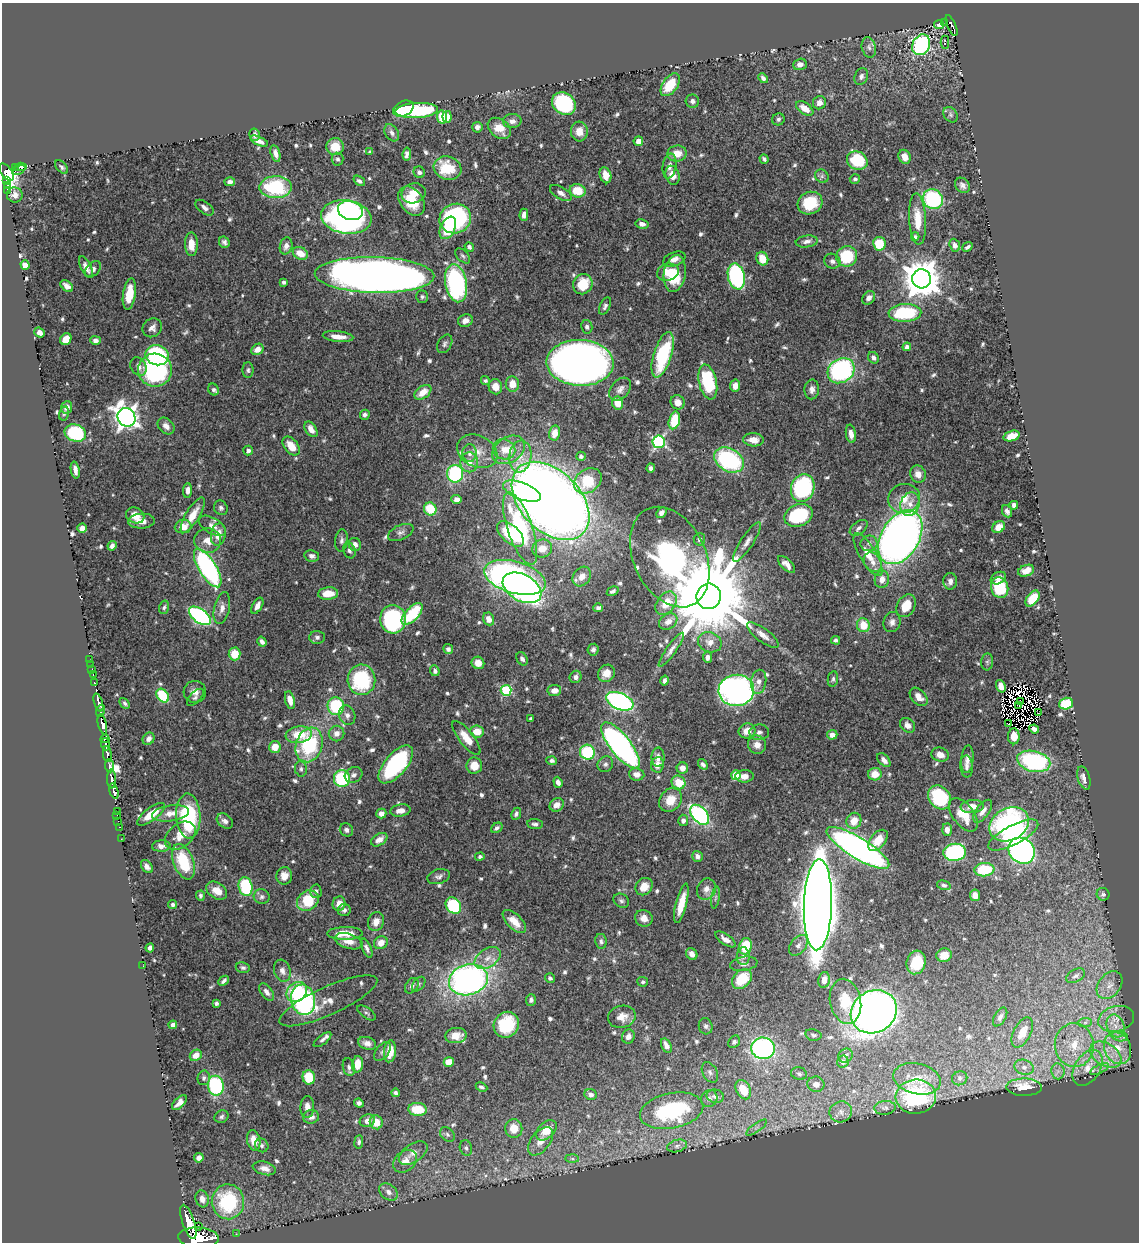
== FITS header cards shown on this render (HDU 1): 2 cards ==
NAXIS1  =                 1137
NAXIS2  =                 1240

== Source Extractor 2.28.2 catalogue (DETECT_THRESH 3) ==
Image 1137 x 1240 px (HDU 1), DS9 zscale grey, 1 PNG px = 1 image px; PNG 1141 x 1244 px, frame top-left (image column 1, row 1240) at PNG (2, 3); each listed source drawn as its Kron ellipse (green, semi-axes under 4 px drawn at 4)
Background 0.419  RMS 0.013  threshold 0.0399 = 3 sigma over >= 5 px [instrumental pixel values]
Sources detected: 738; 15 with non-positive FLUX_AUTO (blend fragments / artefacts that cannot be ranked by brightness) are neither listed nor drawn; of the other 723, the 500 brightest by FLUX_AUTO listed and drawn (223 fainter detections omitted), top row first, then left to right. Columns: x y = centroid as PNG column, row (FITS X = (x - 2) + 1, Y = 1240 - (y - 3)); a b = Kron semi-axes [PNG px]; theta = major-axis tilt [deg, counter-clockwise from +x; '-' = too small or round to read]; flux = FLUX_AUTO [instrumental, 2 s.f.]
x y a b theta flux
945 22 2 2 - 4.9
939 24 5 4 - 3
951 25 11 4 -67 120
945 42 6 3 -89 2.6
921 45 11 8 62 160
869 47 10 7 -77 4.3
800 64 7 5 19 4.9
861 77 9 6 67 3.4
763 78 6 4 -46 2.7
670 85 13 7 54 25
692 101 6 6 - 3.6
819 103 7 6 - 5.9
564 104 13 10 -38 93
805 108 10 5 -35 11
403 109 11 7 26 47
417 110 21 7 4 65
950 115 8 6 -54 2.4
442 117 6 5 - 21
447 117 6 4 -83 9.2
778 119 6 6 - 2.3
512 121 9 7 2 4.6
477 127 5 5 - 3.6
499 128 13 9 -36 12
579 132 10 8 -85 10
392 133 9 6 -58 3.7
255 135 6 5 - 4.2
259 141 9 4 -22 5.1
638 141 5 5 - 6.5
335 147 9 8 - 13
370 152 4 4 - 2.2
677 153 10 8 6 12
275 154 9 4 -76 5.1
407 154 6 4 82 3.8
905 157 7 6 - 8.8
338 159 6 6 - 2
764 159 5 3 - 2
857 161 10 9 - 43
669 166 12 7 81 4.9
21 167 6 3 5 49
62 167 8 5 -47 2.1
15 168 3 3 - 24
448 168 14 11 -19 30
19 170 6 3 29 29
6 172 10 5 -55 1100
419 172 6 5 - 3.4
605 175 8 5 -73 9.1
672 175 9 7 -74 8.1
822 176 7 6 - 2.3
855 179 5 5 - 2.3
6 180 3 3 - 140
359 181 6 4 -37 2.5
230 182 5 4 - 3.8
7 185 4 3 - 49
962 185 8 6 -49 3.6
276 187 16 11 1 70
8 190 3 3 - 22
578 191 8 6 -15 20
414 193 12 10 17 11
561 193 12 6 -30 5.1
15 195 8 7 - 4.8
933 199 10 9 - 88
411 201 16 11 -53 24
810 203 13 11 27 29
204 208 10 6 -36 3.5
350 210 12 9 -17 91
524 215 6 4 90 4.6
346 217 25 16 -8 290
455 219 16 14 23 160
918 219 26 8 -86 17
642 224 6 5 - 4.4
448 228 12 7 65 23
915 237 4 4 - 2.1
807 241 11 6 8 4.2
224 242 6 5 - 2.7
191 244 12 6 -89 13
879 244 7 6 - 26
955 245 6 5 - 3.4
286 246 8 6 75 5.2
469 247 5 4 - 2.5
967 247 5 3 - 2.3
300 253 8 6 -28 13
463 256 9 5 -46 2.2
847 256 10 10 - 47
674 259 12 6 22 5.4
762 259 7 6 - 16
832 261 8 7 - 3.8
25 265 5 4 - 7.4
86 267 12 5 -65 6.3
93 269 9 6 48 3.6
668 272 11 8 16 16
675 274 18 11 80 32
375 275 60 18 -1 1100
736 276 13 8 -78 130
921 279 9 9 - 2500
284 282 4 3 - 2.3
456 283 19 10 -79 160
583 284 10 9 - 27
67 286 7 4 -38 4.3
129 294 16 6 82 23
422 297 6 6 - 2
869 298 7 5 50 4.6
605 306 9 5 64 2.8
905 313 16 9 3 60
465 321 7 6 - 5.9
587 327 6 5 - 2.5
152 328 10 9 - 5
39 332 6 4 -39 3.8
338 336 15 5 -6 9.7
66 339 6 5 - 11
95 340 5 4 - 3.4
445 344 10 7 59 2.6
907 347 4 4 - 3.3
257 349 6 5 - 7.3
157 355 12 10 -15 110
663 355 24 9 73 73
873 358 6 5 - 3.3
580 363 33 23 -2 1100
138 367 9 7 -59 5.3
155 370 17 16 - 120
248 370 8 5 -90 2.1
841 371 14 11 36 170
485 381 4 4 - 2.1
708 382 18 9 -77 61
512 384 7 6 - 11
735 386 6 5 - 6.4
495 387 7 7 - 9.9
620 389 13 9 48 5.5
812 389 10 7 86 4.6
213 390 6 5 - 2.2
423 392 9 6 34 12
678 402 7 6 - 6.3
618 403 6 5 - 13
67 407 6 5 - 4.9
64 413 7 5 76 2
365 415 5 4 - 2.9
126 417 10 8 -56 760
674 420 9 5 75 35
166 426 10 7 -44 4.8
311 429 9 5 -57 7.4
75 433 11 8 -15 71
555 433 7 5 78 8.9
851 434 9 5 -80 5.9
1012 436 8 5 17 13
753 440 10 6 -3 8.3
659 442 6 6 - 160
291 446 11 6 -51 15
504 449 11 10 - 8.4
248 450 5 4 - 3.3
508 450 17 12 33 15
477 451 21 15 -26 15
470 453 9 7 -87 4.2
520 456 16 11 81 13
581 456 5 4 - 2.2
729 460 16 11 -31 100
469 462 10 9 - 8.1
651 468 4 4 - 3.4
75 470 8 4 -79 4.3
455 474 8 8 - 84
918 474 9 7 -64 7.3
588 481 15 11 35 37
803 488 14 11 72 130
188 490 7 4 87 4.5
522 491 20 8 -21 59
904 498 16 14 16 16
457 499 5 4 - 4.5
550 501 46 30 -46 1400
910 504 12 9 71 9.2
1014 505 4 4 - 4
221 508 7 6 - 2.7
430 509 7 6 - 27
1007 511 6 4 -66 3
661 513 6 4 48 4.2
135 515 9 7 -26 14
193 515 20 7 59 14
799 515 14 11 22 74
141 521 13 7 2 9.2
212 526 15 8 -31 6.2
183 527 8 6 7 9.2
999 527 7 5 32 8.4
82 528 5 4 - 4.7
520 528 38 12 -71 100
859 528 10 6 38 3.7
401 532 13 7 24 4.2
218 534 11 7 79 11
510 534 16 8 -42 41
900 537 29 19 59 670
699 539 6 5 - 2.6
208 540 13 12 - 11
342 540 11 6 83 3.5
747 542 23 6 57 6.8
869 543 8 7 - 3.7
355 544 7 6 - 4
112 546 5 4 - 3
542 549 10 9 - 12
349 550 8 6 -71 3
868 555 24 8 -59 15
312 556 7 5 -11 3.3
670 557 53 36 -64 390
873 562 10 8 -52 6.8
786 564 11 5 -45 5.4
208 568 22 8 -59 200
1026 571 8 5 20 7.7
582 576 11 8 52 8.3
515 577 32 16 -16 360
998 578 8 5 28 4.5
882 579 9 7 79 7.7
950 581 8 7 - 3.8
522 588 21 13 -29 400
1000 588 10 8 -75 38
613 591 6 4 32 2.2
328 593 10 6 5 14
709 596 13 12 - 20000
1032 599 9 5 53 26
666 603 13 9 52 16
257 606 9 5 60 4.9
906 606 12 9 59 16
164 607 7 4 73 2
222 608 16 7 78 6.8
598 608 5 4 - 2.6
412 614 13 6 47 52
200 616 12 7 -36 160
393 619 14 13 - 110
489 619 6 5 - 7.4
668 621 10 7 31 6.4
892 622 10 8 73 5
863 625 7 6 - 18
763 635 19 6 -37 7.7
317 637 7 6 - 2.5
836 640 4 4 - 2.3
262 642 5 4 - 3.6
710 642 12 10 -21 7.3
448 649 5 5 - 2.8
593 650 6 5 - 2.5
671 650 20 5 54 5.1
235 654 6 6 - 17
708 657 5 4 - 3.8
522 659 7 5 -57 3.1
90 660 2 2 - 3.8
987 662 8 6 84 2.2
478 663 6 6 - 8.1
91 664 3 2 - 13
92 669 3 2 - 9.1
435 671 5 4 - 2.5
606 673 9 8 - 9.8
93 675 3 2 - 19
576 677 6 6 - 3.7
833 679 8 5 79 2
361 680 15 14 - 65
664 681 5 3 - 2.6
759 682 12 7 81 6.6
94 683 3 3 - 64
1001 686 6 4 -69 6.7
506 690 5 5 - 76
554 690 7 5 6 6.5
736 690 18 15 6 360
195 692 11 11 - 6.4
163 696 8 5 -52 51
195 697 11 5 46 2.2
919 697 11 7 -47 7.1
290 700 9 4 -77 8.1
620 701 14 8 -23 220
98 702 9 4 -72 730
1020 702 3 2 - 2.2
125 703 6 4 -48 2
1066 704 7 5 16 47
336 706 9 8 - 56
1019 706 3 2 - 6.9
100 711 6 3 71 290
1038 713 2 2 - 4.3
347 715 10 8 -69 4.7
531 719 3 3 - 2.2
102 724 10 4 -76 830
1009 724 4 2 - 3.1
908 725 8 6 -43 5.4
1034 729 5 4 - 4
477 731 7 6 - 15
747 731 8 7 - 10
759 732 10 7 2 4.1
336 733 8 7 - 5.8
299 735 13 8 7 22
832 735 5 4 - 6.9
1014 736 8 6 -88 8.7
466 738 21 7 -52 13
105 739 4 2 - 23
148 739 6 5 - 4.2
105 744 6 3 -86 210
309 745 18 13 71 76
620 745 28 10 -52 280
757 745 9 8 - 7.5
275 747 6 5 - 13
587 752 7 7 - 51
107 754 8 3 -82 330
940 755 9 7 -16 7.1
658 757 10 6 -90 6.2
967 759 14 6 85 5.2
884 760 8 5 -48 4.8
552 761 5 4 - 2.9
1034 761 17 10 -13 110
396 764 23 11 49 110
605 764 8 7 - 2.9
703 764 5 4 - 2.4
657 765 8 6 82 7.3
109 766 7 4 -84 74
474 766 8 8 - 13
966 766 11 6 -87 3.7
682 768 5 5 - 7.2
301 769 7 6 - 2.5
637 774 8 6 -7 6.2
875 774 7 6 - 13
354 775 9 7 27 3.9
736 775 5 4 - 32
745 776 9 6 1 6.7
342 778 8 8 - 73
1084 778 12 6 -73 6.1
112 779 10 4 -89 510
558 782 5 4 - 4.5
678 782 7 6 - 21
114 791 8 4 -74 490
940 797 13 10 -51 68
670 800 13 10 53 16
557 805 7 6 - 5.2
972 807 11 6 5 9
117 811 2 2 - 9.1
400 811 10 6 9 6.4
983 811 13 6 54 6.2
171 813 19 8 8 11
151 814 16 6 37 20
381 814 5 5 - 5.7
516 814 6 4 66 2.6
117 815 2 2 - 7.4
700 815 11 7 -48 160
963 815 19 10 -53 21
188 816 22 12 -87 90
683 820 5 5 - 3.1
118 821 2 2 - 8.4
225 821 9 6 -39 4.2
854 821 8 7 - 13
535 824 8 5 -6 2.6
1009 824 21 16 28 180
119 827 3 2 - 12
497 828 6 4 35 2.5
346 830 7 6 - 3.4
947 830 6 5 - 5.6
1013 835 28 9 28 62
180 836 17 11 38 13
121 839 2 2 - 9.9
379 840 9 5 33 5.6
878 840 12 7 49 15
161 846 9 5 2 6
858 848 36 10 -31 480
1022 851 14 12 -43 360
955 852 11 8 6 150
697 856 6 5 - 3.5
480 857 4 4 - 2.5
183 862 18 10 -69 44
147 867 7 5 -52 3.9
984 870 10 6 6 39
284 876 9 8 - 7.5
439 877 11 7 16 3.6
944 885 7 4 -14 2
246 887 9 7 -76 67
644 887 9 8 - 8.7
706 889 11 9 65 6.7
217 891 11 8 -33 9.8
316 891 7 6 - 3
1103 894 6 6 - 2.2
975 895 6 5 - 6.2
200 896 5 4 - 2.1
262 897 8 7 - 2.9
715 898 11 4 81 2
308 901 11 9 38 33
621 901 8 6 -28 2.4
681 903 20 5 76 18
173 904 4 4 - 2.3
339 904 7 6 - 7.9
453 905 9 7 -53 60
818 905 45 14 88 3500
344 910 6 6 - 3.2
644 918 9 8 - 7.1
376 922 10 8 67 7.6
514 922 15 7 -44 13
345 933 18 6 1 18
725 939 12 5 -35 5.6
349 941 14 7 -17 8.2
601 941 7 5 -80 2.6
381 943 7 6 - 8.6
798 945 12 7 53 4.5
745 946 8 6 75 29
150 948 4 4 - 3
367 948 10 4 -67 3.3
692 954 6 5 - 5.1
944 955 8 6 20 12
743 956 9 6 89 3.2
488 958 14 9 33 9
916 962 12 9 74 31
744 964 13 7 9 4.4
143 966 2 2 - 4.3
243 968 7 5 -12 2.4
282 971 11 8 -73 5.2
1076 976 10 6 26 3.4
550 978 5 4 - 2
742 979 11 8 45 28
468 980 20 15 16 330
824 980 8 5 79 8
224 981 6 3 45 2.3
643 982 5 5 - 2
419 984 8 5 51 2.1
1110 985 15 10 51 9.9
412 986 8 6 55 3.3
267 992 10 5 -54 4.5
297 992 11 9 42 45
303 1000 15 12 -76 160
531 1000 6 5 - 2.5
328 1001 53 14 24 15
845 1001 23 15 -78 25
216 1003 4 3 - 2.2
874 1012 24 20 31 830
367 1013 11 5 -35 2.1
622 1017 14 11 11 9.9
1000 1017 10 6 60 3.3
1116 1019 18 12 14 14
1085 1022 7 4 2 2
173 1025 4 4 - 4
506 1025 13 12 - 47
706 1026 8 7 - 2.5
1115 1026 12 8 -69 9.2
1022 1032 16 8 62 13
813 1035 8 5 -13 2.1
456 1036 11 7 7 9.8
1120 1036 8 5 -9 3.4
628 1037 7 6 - 5.1
323 1040 10 4 37 3.3
734 1042 7 5 49 2.2
367 1043 9 6 -16 4.8
1074 1045 22 19 -84 31
666 1046 8 5 -64 6.1
763 1048 12 11 - 190
1118 1048 16 13 -68 20
382 1051 11 6 52 3
390 1051 11 6 84 15
196 1055 6 5 - 8.9
1106 1055 17 11 -31 18
846 1056 7 6 - 2.6
449 1062 5 5 - 15
843 1062 6 5 - 4.7
358 1064 8 5 85 13
349 1067 9 6 -77 3.1
1024 1067 10 7 -18 4.9
1087 1068 20 12 58 18
1100 1069 10 4 28 3
1058 1071 8 6 -83 4.3
710 1072 11 7 -61 4
799 1074 8 6 -17 2.6
309 1077 7 6 - 25
204 1078 7 6 - 2.5
960 1078 7 7 - 2.3
917 1079 24 15 -13 19
816 1084 8 7 - 7.1
216 1086 10 8 -79 84
481 1087 6 4 -25 2.1
1024 1087 17 8 -1 17
743 1090 10 7 -61 25
395 1093 4 4 - 2.7
591 1095 6 5 - 3.8
715 1096 9 6 -12 5.9
916 1097 20 17 4 88
709 1099 9 8 - 4.9
179 1103 9 5 46 5.9
359 1103 5 4 - 2.6
307 1107 11 7 88 6.2
885 1108 10 7 5 3
418 1109 9 6 -5 28
672 1111 32 17 11 120
841 1112 11 10 - 7
221 1117 7 6 - 2.3
311 1117 8 6 11 5.1
367 1121 8 6 18 6.4
376 1122 7 6 - 14
514 1128 9 8 - 15
756 1128 12 4 36 3.4
546 1130 12 7 45 16
447 1134 8 6 -46 2.7
254 1140 10 6 -76 12
540 1141 16 9 52 10
359 1142 7 4 83 2
262 1145 7 6 - 2.3
677 1146 10 6 15 3.4
466 1148 8 6 -72 2.3
413 1153 16 9 33 7.6
199 1158 5 4 - 4
572 1159 7 4 -1 2
405 1161 13 10 37 9.5
264 1168 12 6 -14 6.4
388 1192 10 7 -39 5
202 1199 8 6 -74 6
228 1202 17 16 - 72
188 1222 18 6 -71 2000
199 1226 4 2 - 79
236 1234 2 2 - 2.1
199 1238 20 10 -3 3200
At the frame edge (FLAGS 8, measured only in part): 1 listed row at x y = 199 1238
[223 fainter detections neither listed nor drawn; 15 non-positive-flux detections neither listed nor drawn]